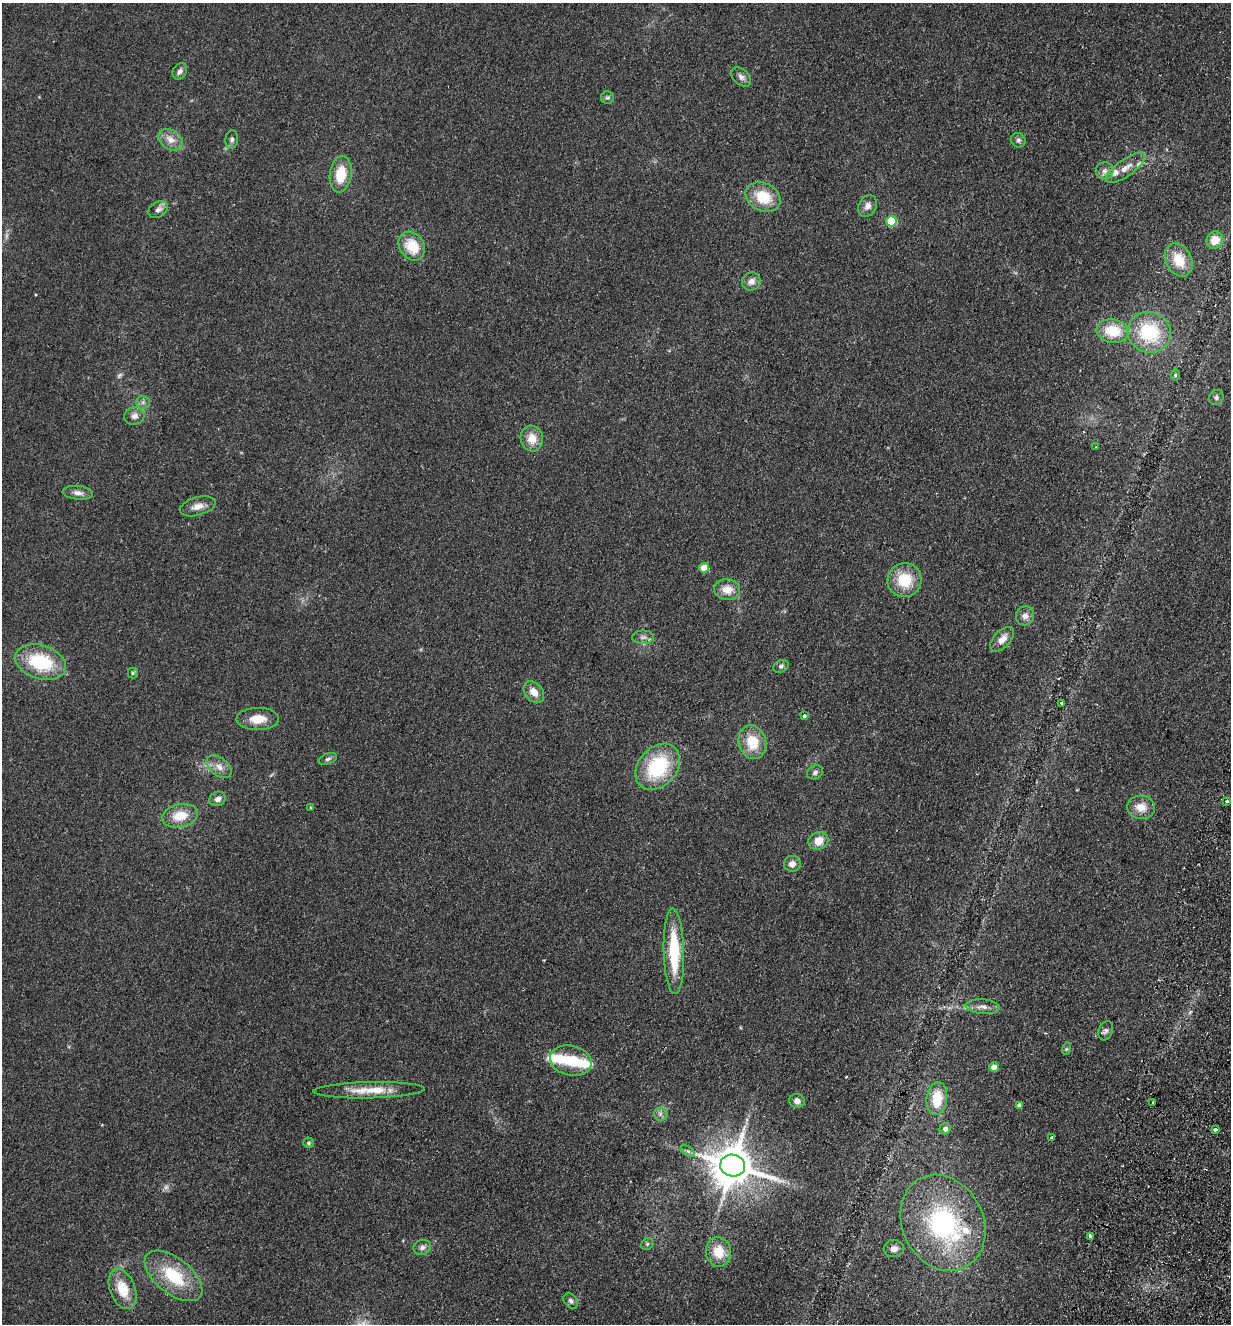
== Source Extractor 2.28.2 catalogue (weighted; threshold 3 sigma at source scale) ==
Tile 6 of 4 x 4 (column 2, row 2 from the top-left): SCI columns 1540-2768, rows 2663-3984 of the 5410 x 5325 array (HDU 1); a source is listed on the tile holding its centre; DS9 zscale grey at full resolution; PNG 1233 x 1326 px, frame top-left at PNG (2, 3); each listed source drawn as its Kron ellipse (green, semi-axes under 4 px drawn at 4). Shown black and unused: <1% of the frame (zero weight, under 2 of 3 exposures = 3% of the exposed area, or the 3 px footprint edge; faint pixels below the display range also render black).
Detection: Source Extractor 2.28.2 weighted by HDU 2 'WHT'; one run over the whole footprint, this tile lists its part. Background 0.133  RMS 0.01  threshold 0.0471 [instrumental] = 3 sigma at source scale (4.5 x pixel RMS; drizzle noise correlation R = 1.50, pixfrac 1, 0.05/0.05 arcsec/px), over >= 5 px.
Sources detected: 87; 3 too faint to see at this stretch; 2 inside a brighter object's white glare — neither listed nor drawn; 3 inside a brighter listed object's ellipse — not listed separately; the other 79 listed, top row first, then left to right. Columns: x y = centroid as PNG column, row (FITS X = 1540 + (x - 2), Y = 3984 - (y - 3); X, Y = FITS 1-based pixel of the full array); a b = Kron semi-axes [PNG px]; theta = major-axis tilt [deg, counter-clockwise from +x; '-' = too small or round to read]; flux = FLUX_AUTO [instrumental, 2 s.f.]
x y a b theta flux
180 71 8 6 56 4
741 77 11 7 -43 4.3
608 98 6 6 - 2.1
171 140 13 9 -33 10
232 140 9 6 83 3
1018 140 7 7 - 3
1126 168 23 8 36 12
1104 171 9 8 - 5.1
341 174 18 11 82 27
763 197 18 14 -26 31
868 206 11 8 60 6.1
158 210 10 7 31 4.8
891 221 5 5 - 54
1215 240 9 8 - 16
412 246 15 12 -55 27
1179 260 17 12 -63 26
751 281 9 9 - 6.1
1113 331 16 11 -10 29
1149 332 22 20 -19 63
1175 375 5 3 - 1.2
1216 398 8 7 - 3.1
143 402 7 6 - 3
134 416 10 8 13 5.1
532 438 13 11 -80 14
1096 447 4 3 - 1
78 493 15 7 -6 6
198 506 18 9 15 9
704 568 5 4 - 24
905 580 17 17 - 34
727 589 13 10 -8 13
1025 616 9 9 - 6
643 637 11 6 0 4.2
1002 639 15 8 46 9.1
41 662 26 17 -18 62
781 666 8 6 27 2.7
133 673 5 5 - 1.5
534 692 12 8 -50 9.9
1062 703 4 3 - 3.6
804 716 4 3 - 1.9
258 719 21 11 1 16
752 742 17 13 -73 28
328 759 9 5 19 2.6
219 767 14 9 -38 8.1
658 767 26 19 48 74
815 772 8 6 29 2.9
218 799 8 7 - 4.5
1226 801 3 3 - 4.3
311 807 3 3 - 9
1141 807 14 12 -5 14
180 816 18 11 12 21
818 841 10 8 26 13
792 864 8 8 - 6.4
674 951 43 10 -88 60
983 1007 17 7 -4 6.6
1106 1031 10 7 69 3
1066 1049 6 4 71 1.4
571 1061 21 15 -13 27
994 1067 5 4 - 11
369 1090 55 8 1 24
937 1099 16 10 82 30
797 1101 7 7 - 4.9
1152 1102 3 2 - 1.3
1019 1105 4 4 - 4.2
660 1114 7 6 - 3.2
945 1129 6 5 - 4
1215 1130 4 3 - 11
1052 1138 3 3 - 1.9
309 1143 5 5 - 1.9
688 1151 8 4 -36 2.3
733 1166 12 11 - 3700
943 1223 50 40 -64 160
1090 1236 4 3 - 3.4
647 1244 6 5 - 1.9
422 1247 9 7 18 3.8
894 1249 10 8 -3 5.7
718 1252 15 12 -81 20
174 1276 34 17 -38 50
123 1289 21 12 -68 26
571 1301 8 6 -51 3.3